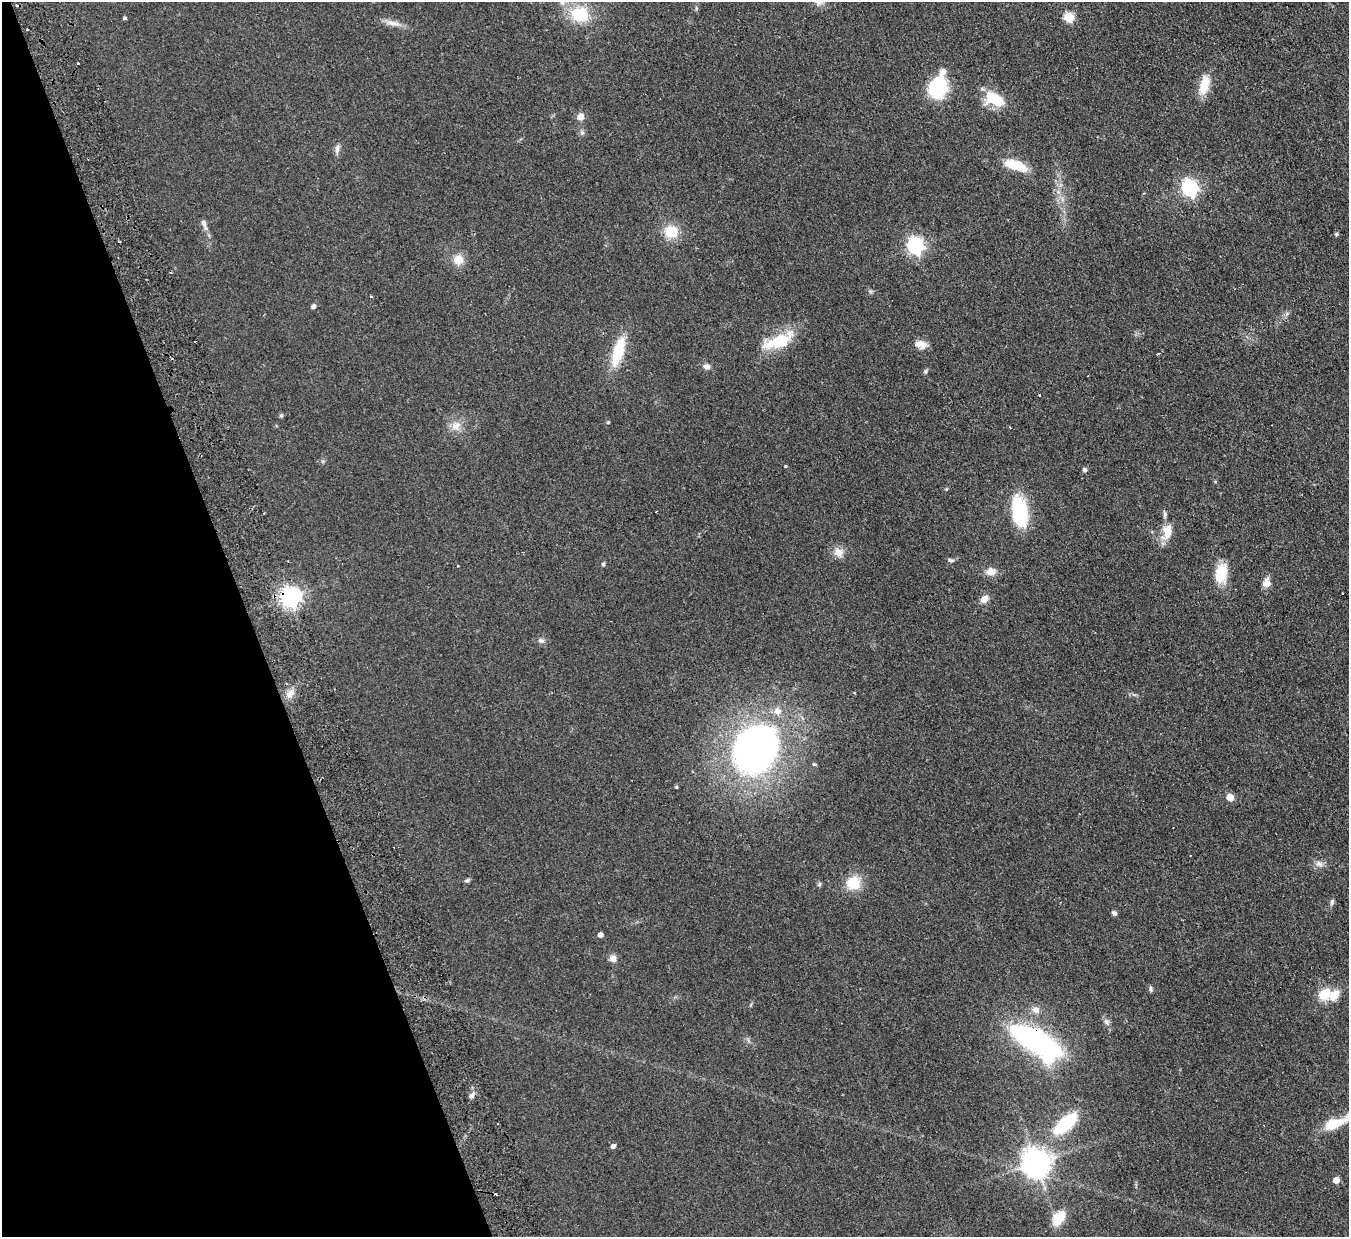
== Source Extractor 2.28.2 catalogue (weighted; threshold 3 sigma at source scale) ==
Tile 5 of 4 x 4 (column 1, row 2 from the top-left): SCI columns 55-1401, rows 2771-4005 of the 5497 x 5414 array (HDU 1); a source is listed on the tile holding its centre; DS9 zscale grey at full resolution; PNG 1351 x 1239 px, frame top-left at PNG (2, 2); no overlay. Shown black and unused: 18% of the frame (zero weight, under 2 of 3 exposures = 3% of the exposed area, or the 3 px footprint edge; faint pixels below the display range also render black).
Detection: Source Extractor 2.28.2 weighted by HDU 2 'WHT'; one run over the whole footprint, this tile lists its part. Background 0.0736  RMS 0.0095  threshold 0.0427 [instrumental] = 3 sigma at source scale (4.5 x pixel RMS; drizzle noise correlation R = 1.50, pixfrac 1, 0.05/0.05 arcsec/px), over >= 5 px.
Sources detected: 80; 1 inside a brighter object's white glare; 3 cosmic-ray / hot-pixel residue — not listed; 2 inside a brighter listed object's ellipse — not listed separately; the other 74 listed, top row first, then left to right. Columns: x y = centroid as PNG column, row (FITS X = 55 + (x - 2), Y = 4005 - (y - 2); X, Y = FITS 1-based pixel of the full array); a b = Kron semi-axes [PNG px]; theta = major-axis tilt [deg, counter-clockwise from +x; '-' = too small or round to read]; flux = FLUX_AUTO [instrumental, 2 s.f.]
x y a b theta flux
562 2 8 7 - 4.3
579 14 20 16 -14 36
1069 17 5 5 - 50
125 18 4 3 - 1.6
393 23 23 7 -10 7.5
27 29 2 2 - 0.99
78 63 3 3 - 1.5
1204 85 26 11 76 17
938 87 22 14 71 70
998 100 28 16 -2 23
581 117 7 7 - 7.2
337 149 14 6 78 4
1015 165 26 10 -19 26
1190 188 7 6 - 260
204 224 17 6 -69 4.7
671 232 13 13 - 22
1336 234 5 5 - 1.3
119 241 4 2 - 1.1
915 246 7 6 - 280
458 260 10 10 - 12
313 306 4 4 - 3.8
194 341 3 3 - 1.8
779 341 43 15 22 36
920 344 16 9 -11 7.6
618 352 33 11 73 38
1158 354 3 2 - 1.3
707 366 10 7 -6 3.9
925 372 7 4 72 1.5
1040 395 3 2 - 1.4
281 415 6 5 - 1.3
608 422 4 4 - 1.1
456 426 14 11 35 8.8
786 466 4 3 - 1.1
1085 470 5 4 - 2.7
946 489 5 4 - 1.1
1019 512 33 15 -80 60
1167 531 21 12 78 15
839 552 14 12 -57 8
950 560 9 5 -17 2.1
603 564 5 4 - 1.7
458 566 3 2 - 0.88
991 571 13 9 9 8
1221 573 23 13 84 24
1266 583 12 9 74 7.4
1342 593 3 2 - 1.1
290 597 7 7 - 550
984 599 13 9 46 6
541 641 9 6 -11 2.9
290 694 11 8 45 6.5
777 711 10 10 - 7.3
755 749 39 31 62 500
676 787 4 3 - 1.2
1230 797 5 5 - 19
1319 864 11 8 -29 4.5
467 880 8 4 14 1.7
853 883 16 16 - 21
819 884 6 5 - 1.5
1332 901 7 5 74 2
1114 913 7 5 -33 2.2
600 935 4 4 - 5
613 958 9 8 - 4.7
1151 989 9 4 -85 1.6
1324 994 15 13 35 18
1036 1010 11 9 -36 5.6
1107 1022 9 7 -64 3.3
1036 1041 36 14 -32 320
472 1095 9 7 56 3.2
1335 1123 33 10 23 26
1065 1124 21 10 41 58
613 1146 5 4 - 3.7
1036 1163 9 9 - 1200
1336 1180 5 5 - 9.1
496 1194 3 3 - 2
1058 1218 15 9 58 24
Overlapping masked pixels (flux is a lower limit): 2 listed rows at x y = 290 597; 1036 1041
Isophote crosses this tile's border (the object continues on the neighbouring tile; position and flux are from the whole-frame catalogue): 2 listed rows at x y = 562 2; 1335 1123